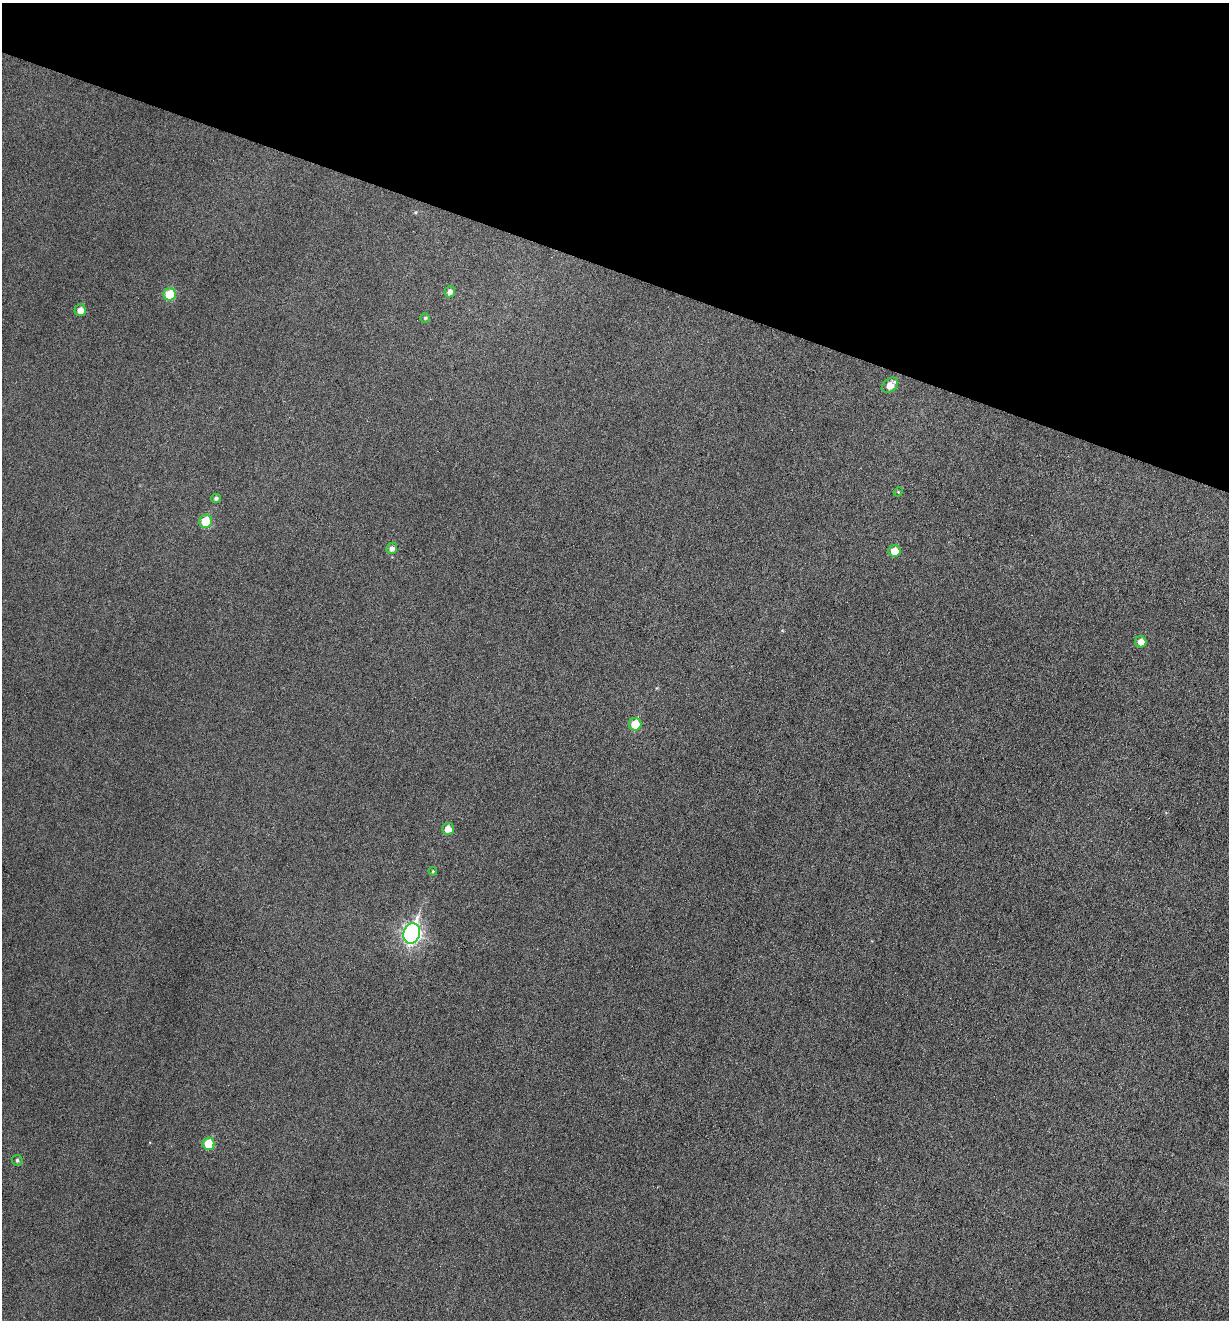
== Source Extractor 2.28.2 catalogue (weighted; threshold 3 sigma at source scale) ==
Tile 2 of 4 x 4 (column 2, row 1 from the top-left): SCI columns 1359-2585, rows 3958-5275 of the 5297 x 5275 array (HDU 1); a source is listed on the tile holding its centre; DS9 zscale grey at full resolution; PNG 1231 x 1322 px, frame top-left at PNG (2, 3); each listed source drawn as its Kron ellipse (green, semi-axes under 4 px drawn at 4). Shown black and unused: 20% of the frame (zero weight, under 3 of 6 exposures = <1% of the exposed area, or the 3 px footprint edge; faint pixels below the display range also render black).
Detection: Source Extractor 2.28.2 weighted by HDU 2 'WHT'; one run over the whole footprint, this tile lists its part. Background 0.0601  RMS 0.0063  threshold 0.0259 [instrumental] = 3 sigma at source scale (4.09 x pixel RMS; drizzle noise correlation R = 1.36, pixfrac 0.8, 0.05/0.05 arcsec/px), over >= 5 px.
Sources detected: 17; all 17 listed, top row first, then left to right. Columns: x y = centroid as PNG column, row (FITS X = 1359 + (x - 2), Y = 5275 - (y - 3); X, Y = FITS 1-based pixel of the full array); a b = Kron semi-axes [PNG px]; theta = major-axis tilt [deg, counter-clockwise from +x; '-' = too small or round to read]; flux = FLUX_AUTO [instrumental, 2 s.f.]
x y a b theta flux
450 292 5 5 - 2.7
170 294 6 6 - 17
80 310 6 5 - 4.3
425 318 4 4 - 0.87
890 385 9 6 42 6.6
898 492 5 4 - 0.57
216 498 5 4 - 1.4
206 521 6 6 - 14
392 548 6 5 - 3
895 551 6 6 - 11
1141 642 5 5 - 4.7
635 724 6 6 - 12
448 829 6 6 - 5
433 871 4 4 - 0.63
412 933 10 8 74 180
208 1144 6 6 - 12
17 1160 5 5 - 1.2